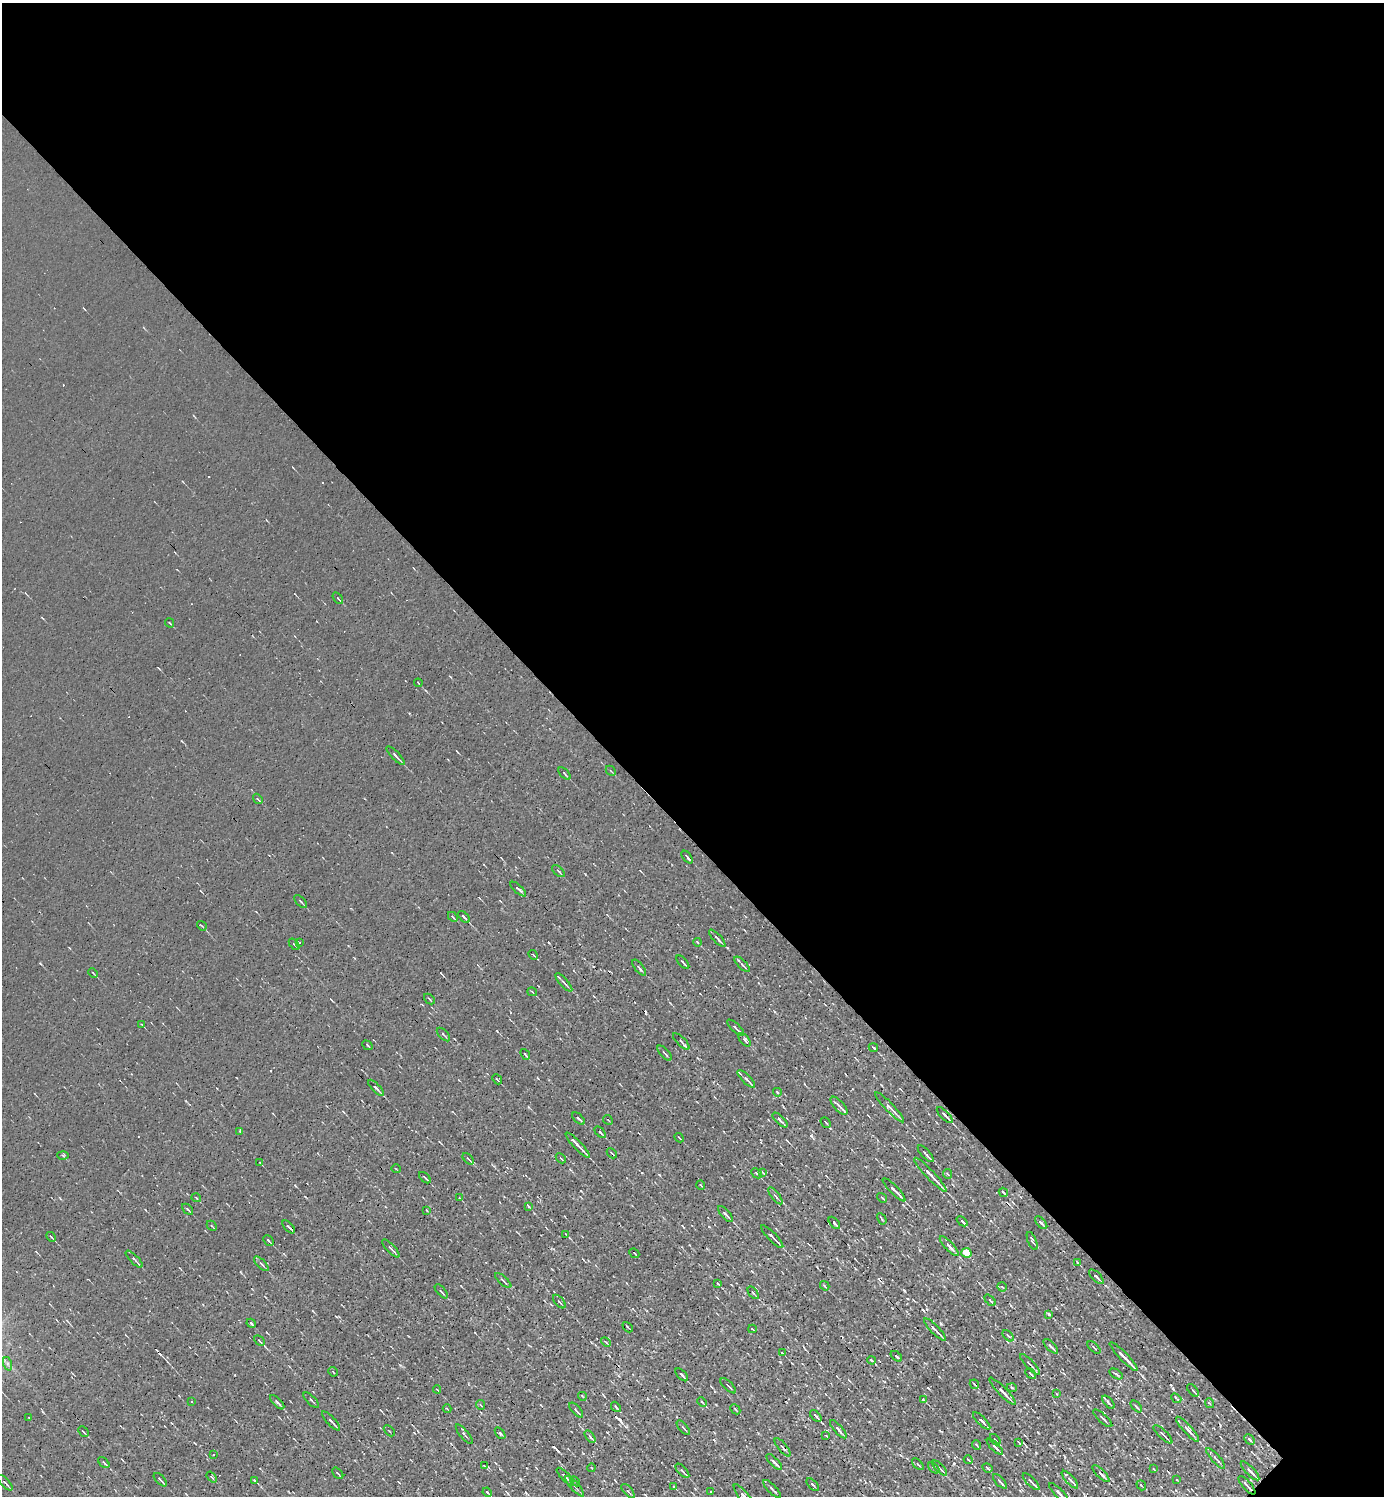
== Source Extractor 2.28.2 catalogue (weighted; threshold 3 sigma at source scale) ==
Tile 3 of 4 x 4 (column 3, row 1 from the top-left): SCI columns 3062-4443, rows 4484-5977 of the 5978 x 5977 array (HDU 1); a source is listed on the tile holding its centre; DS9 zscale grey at full resolution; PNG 1386 x 1498 px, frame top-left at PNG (2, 3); each listed source drawn as its Kron ellipse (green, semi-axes under 4 px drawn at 4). Shown black and unused: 56% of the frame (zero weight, under 3 of 4 exposures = <1% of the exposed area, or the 3 px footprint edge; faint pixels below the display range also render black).
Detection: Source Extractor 2.28.2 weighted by HDU 2 'WHT'; one run over the whole footprint, this tile lists its part. Background 0.00236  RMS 0.01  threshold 0.0455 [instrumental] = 3 sigma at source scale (4.5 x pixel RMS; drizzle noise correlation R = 1.50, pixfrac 1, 0.05/0.05 arcsec/px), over >= 5 px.
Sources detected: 219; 16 cosmic-ray / hot-pixel residue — neither listed nor drawn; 3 inside a brighter listed object's ellipse — not listed separately; the other 200 listed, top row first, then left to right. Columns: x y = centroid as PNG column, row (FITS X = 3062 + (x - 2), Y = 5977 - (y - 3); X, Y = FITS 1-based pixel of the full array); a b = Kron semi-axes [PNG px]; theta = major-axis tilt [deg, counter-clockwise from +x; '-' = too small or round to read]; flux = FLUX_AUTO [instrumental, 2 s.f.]
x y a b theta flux
338 598 6 3 -55 1.1
170 623 5 2 - 0.89
418 683 4 2 - 0.68
396 756 12 3 -46 2.8
611 771 6 3 -45 0.94
564 773 8 2 -46 1.6
258 799 6 3 -52 1.2
687 857 7 2 -51 2.1
558 871 7 3 -41 1.4
518 889 10 2 -41 2.1
301 902 8 3 -46 1.5
453 917 6 3 -46 1.2
464 917 7 2 -46 2.5
202 926 5 2 - 1.3
717 938 11 2 -46 2.7
697 942 4 3 - 0.97
299 943 3 2 - 1
294 944 6 3 -48 1.3
533 955 5 2 - 0.78
683 962 8 2 -47 2
742 964 10 3 -44 2.2
639 968 10 3 -51 2.7
93 973 5 2 - 1.1
564 982 12 3 -49 2.7
532 992 5 3 - 1.1
429 999 6 3 -42 1.2
142 1025 4 2 - 1
736 1028 11 3 -44 3.2
443 1034 8 3 -45 1.5
745 1040 8 4 -52 2.4
681 1041 11 3 -45 2.3
367 1045 5 3 - 1.1
873 1047 5 2 - 1.4
665 1053 9 2 -47 1.9
525 1054 6 2 -50 1.1
497 1079 5 3 - 1.6
746 1079 11 4 -45 3.1
376 1088 10 2 -46 3.8
777 1092 4 3 - 1.1
839 1106 11 5 -47 4.1
890 1107 20 4 -46 6.6
945 1115 10 2 -45 4.4
578 1118 8 2 -41 2
608 1120 5 2 - 0.67
780 1120 9 2 -44 2.6
826 1122 6 2 -49 1.1
240 1131 3 2 - 1.1
600 1132 7 3 -47 1.9
679 1138 5 2 - 0.98
578 1145 17 2 -46 9.3
612 1153 6 2 -44 1.2
926 1154 11 3 -47 2.9
63 1155 5 3 - 1.1
561 1158 6 2 -45 0.93
468 1159 7 3 -45 1.5
260 1163 3 2 - 0.75
396 1169 5 2 - 0.78
756 1173 6 3 -43 2
763 1173 4 2 - 0.68
948 1174 5 3 - 0.87
930 1175 23 3 -46 14
425 1178 7 2 -43 1.7
701 1185 5 2 - 0.96
894 1190 15 3 -46 10
1003 1192 5 2 - 1.3
775 1196 10 4 -52 2.4
196 1198 5 3 - 1
460 1198 4 2 - 0.74
882 1198 5 3 - 1
528 1206 4 2 - 1.1
187 1209 6 3 -43 1.5
426 1210 4 2 - 0.74
725 1214 10 3 -48 4.2
882 1219 6 2 -61 1.2
962 1221 6 3 -40 2.4
834 1223 7 2 -48 2.6
1041 1223 8 3 -45 2.5
212 1226 6 3 -45 0.87
289 1227 8 2 -46 1.9
566 1234 3 2 - 0.71
51 1237 5 2 - 1.4
772 1237 15 2 -46 6.9
269 1241 6 2 -47 1.5
1032 1241 10 3 -67 2.3
949 1246 13 3 -47 6.2
391 1249 11 3 -46 3
634 1253 5 2 - 0.93
966 1253 5 4 - 20
134 1259 11 3 -45 2.3
1077 1262 4 2 - 0.9
261 1264 9 3 -46 2
1096 1277 9 3 -45 3.2
503 1280 10 3 -42 1.8
718 1284 4 2 - 0.99
825 1286 5 3 - 1.3
1002 1287 5 2 - 0.9
441 1291 8 2 -48 1.7
753 1293 7 3 -53 1.8
990 1300 7 3 -48 1.5
559 1302 8 3 -49 1.7
1049 1314 3 3 - 1.3
251 1323 5 3 - 1.6
628 1327 6 2 -46 0.93
752 1329 4 2 - 0.78
935 1329 15 2 -46 6
1008 1336 7 2 -44 1.1
259 1341 6 3 -45 1.4
606 1342 5 3 - 1
1051 1346 9 3 -45 2.9
1094 1347 8 2 -43 1.1
782 1353 3 2 - 1
896 1356 7 3 -40 1.3
1124 1356 19 3 -46 10
872 1360 4 2 - 1.4
8 1364 7 4 -71 2
1030 1364 13 2 -47 2.1
333 1372 5 2 - 0.87
1031 1374 6 2 -47 1.4
1116 1374 7 3 -32 1.7
682 1375 8 2 -46 3
974 1384 5 2 - 1.3
728 1386 10 2 -44 1.4
1012 1388 5 3 - 0.95
437 1389 4 3 - 0.84
1193 1390 7 3 -50 1.6
1002 1391 18 3 -46 6.1
1057 1394 4 2 - 0.69
582 1396 4 2 - 0.89
1176 1398 5 2 - 1.2
923 1399 4 2 - 0.9
311 1400 10 3 -45 1.6
191 1402 3 2 - 1.3
277 1402 9 3 -46 2.5
702 1402 5 3 - 0.91
1108 1402 8 2 -49 2.1
1209 1403 5 3 - 1
481 1405 5 3 - 0.89
1136 1406 7 3 -46 1.7
616 1407 6 2 -49 1.9
447 1409 4 2 - 0.75
735 1409 6 2 -45 1.3
576 1410 9 2 -48 1.6
816 1416 7 3 -47 2.5
29 1418 2 2 - 0.65
1103 1418 12 2 -42 2
331 1421 12 3 -47 3.2
982 1421 11 3 -45 4.4
683 1428 9 3 -50 1.9
838 1429 11 3 -48 2.7
1188 1429 16 4 -47 6
389 1431 6 2 -44 0.74
83 1432 6 2 -45 1.1
500 1433 7 3 -53 1.6
464 1434 12 3 -51 1.9
1163 1434 12 3 -44 3.1
826 1436 4 2 - 0.7
590 1437 7 3 -56 1.8
1250 1439 6 3 -47 2.7
995 1440 6 2 -49 1.2
1018 1442 4 2 - 0.97
977 1445 5 2 - 0.96
783 1447 11 3 -51 1.8
995 1447 10 3 -44 4
213 1454 3 2 - 2.3
1216 1458 13 3 -47 3
968 1460 4 2 - 1.4
774 1462 10 3 -46 4.5
104 1463 6 2 -46 1.6
918 1464 7 2 -45 1.1
484 1466 3 2 - 0.82
592 1468 4 2 - 0.64
934 1468 7 3 -44 1.8
940 1468 9 3 -46 2.2
987 1468 5 3 - 1.4
1154 1469 3 2 - 0.69
682 1471 9 3 -47 2.2
1250 1471 12 3 -46 5.8
338 1473 6 2 -50 1
1101 1474 11 3 -45 4.1
565 1476 11 2 -46 5.7
212 1477 6 3 -51 1.1
160 1480 8 2 -45 1.6
254 1480 4 2 - 0.94
1070 1480 11 4 -48 4
1177 1480 3 2 - 1.1
575 1481 6 3 -44 1.6
1000 1481 9 3 -47 2.5
1031 1482 11 3 -46 3.9
5 1483 10 3 -45 1.8
813 1485 8 3 -46 2
1141 1485 5 3 - 1.1
1247 1485 12 3 -48 3.5
575 1486 13 2 -48 2.3
674 1487 3 2 - 1
772 1489 12 3 -45 2.1
628 1491 9 3 -49 1.9
487 1492 5 2 - 1.3
711 1492 3 2 - 0.64
1059 1493 13 3 -46 3.8
744 1496 15 4 -52 9.1
Overlapping masked pixels (flux is a lower limit): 1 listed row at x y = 1247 1485
Isophote crosses this tile's border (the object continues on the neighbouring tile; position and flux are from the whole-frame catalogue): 2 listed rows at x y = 1059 1493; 744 1496
Unlisted compact peaks at least as high as the median listed source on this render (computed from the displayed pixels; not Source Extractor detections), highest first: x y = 811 1136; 1173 1389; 904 1291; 780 1362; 497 1031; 581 1191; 1036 1453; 727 948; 659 1175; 1038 1432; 920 1250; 585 874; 819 1185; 400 1365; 903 1205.